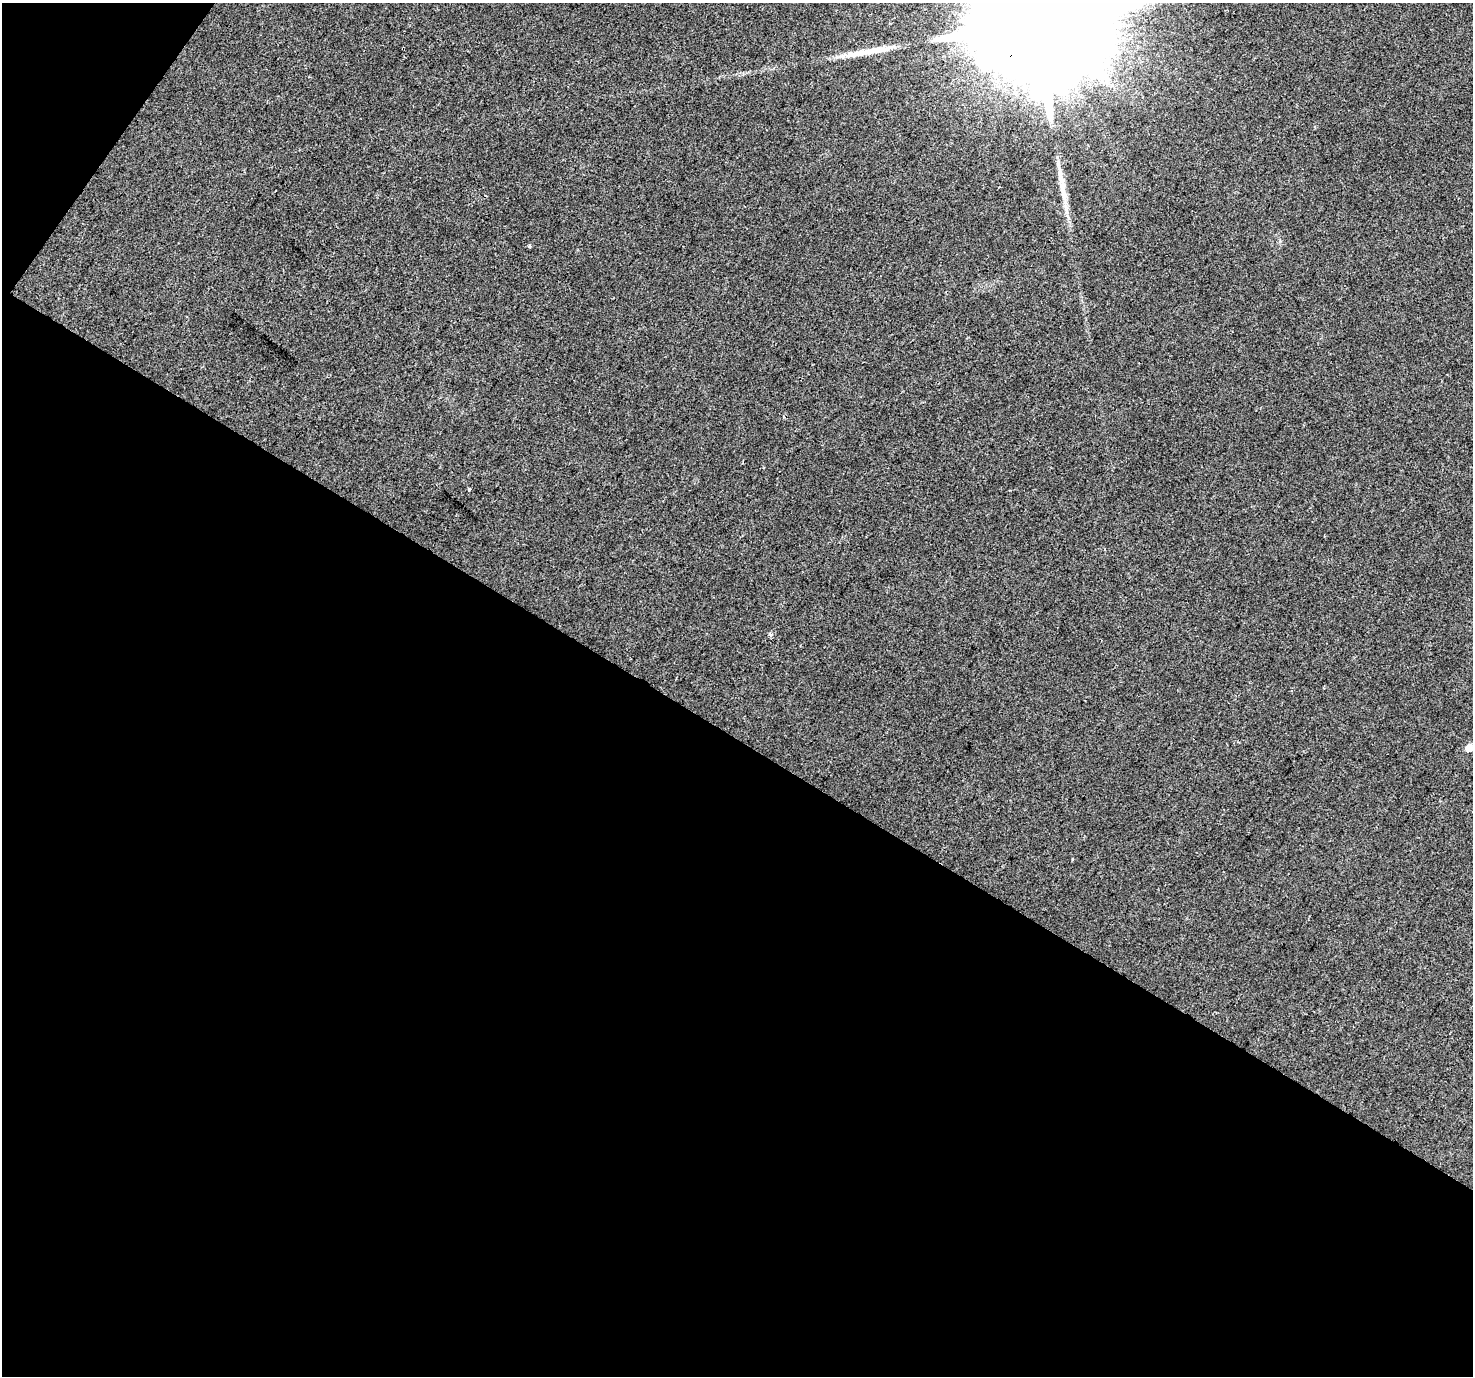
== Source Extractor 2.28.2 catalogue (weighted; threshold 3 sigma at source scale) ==
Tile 3 of 2 x 2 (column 1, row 2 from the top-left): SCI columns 1-1471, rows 108-1481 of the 2944 x 2972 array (HDU 1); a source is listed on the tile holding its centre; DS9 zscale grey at full resolution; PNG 1475 x 1378 px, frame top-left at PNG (2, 3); no overlay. Shown black and unused: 48% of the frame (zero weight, under 2 of 3 exposures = <1% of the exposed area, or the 3 px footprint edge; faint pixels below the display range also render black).
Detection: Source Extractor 2.28.2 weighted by HDU 2 'WHT'; one run over the whole footprint, this tile lists its part. Background 0.0104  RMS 0.0059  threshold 0.0268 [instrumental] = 3 sigma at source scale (4.5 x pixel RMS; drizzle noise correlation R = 1.50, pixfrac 1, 0.0396/0.0396 arcsec/px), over >= 5 px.
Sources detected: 9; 1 inside a brighter listed object's ellipse — not listed separately; the other 8 listed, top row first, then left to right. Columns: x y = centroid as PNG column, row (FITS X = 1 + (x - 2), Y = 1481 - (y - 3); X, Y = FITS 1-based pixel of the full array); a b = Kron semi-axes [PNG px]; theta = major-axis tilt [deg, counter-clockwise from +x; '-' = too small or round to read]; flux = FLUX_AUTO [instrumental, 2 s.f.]
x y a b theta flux
1036 21 61 27 53 62000
872 51 47 8 11 14
1061 177 26 8 -73 7.5
529 246 3 3 - 1.9
469 489 3 3 - 1.7
770 634 5 4 - 1.4
1469 748 6 5 - 8.2
1072 859 4 2 - 0.56
Overlapping masked pixels (flux is a lower limit): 1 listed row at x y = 1036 21
Isophote crosses this tile's border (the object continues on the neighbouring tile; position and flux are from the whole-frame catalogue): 1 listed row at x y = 1036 21